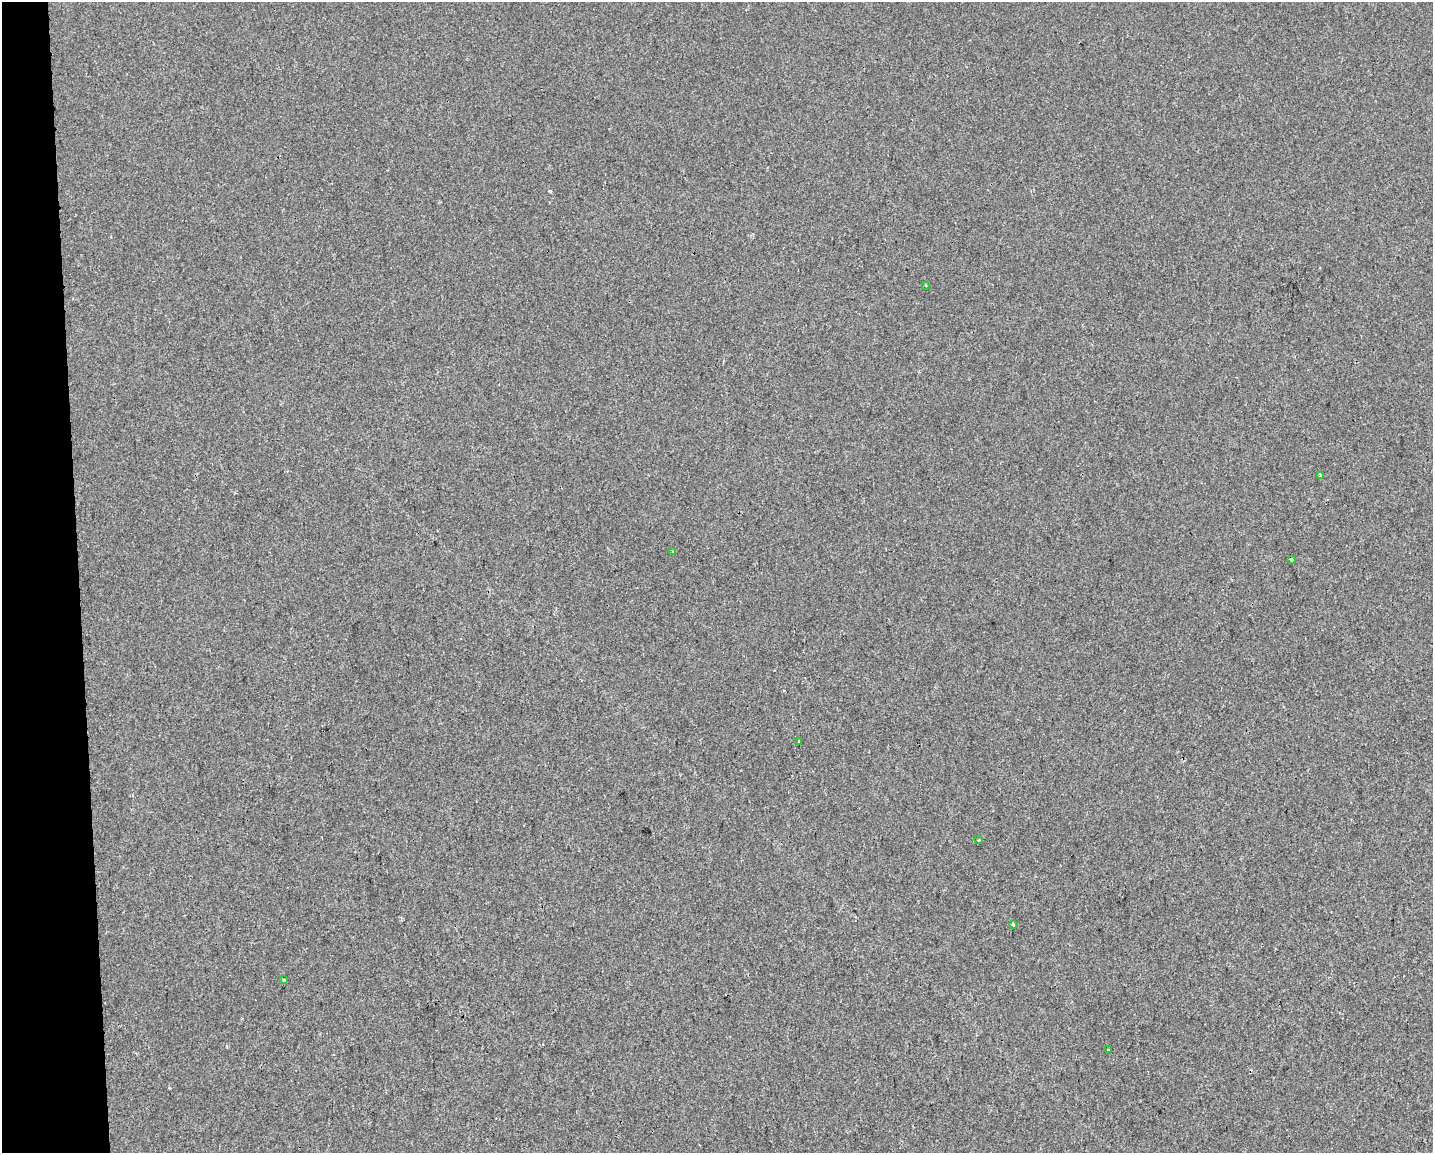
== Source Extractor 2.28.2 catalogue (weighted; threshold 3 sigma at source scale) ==
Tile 4 of 3 x 4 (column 1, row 2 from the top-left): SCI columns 10-1440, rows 2301-3451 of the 4355 x 4601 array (HDU 1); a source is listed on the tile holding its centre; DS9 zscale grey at full resolution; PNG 1435 x 1155 px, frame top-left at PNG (2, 2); each listed source drawn as its Kron ellipse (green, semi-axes under 4 px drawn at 4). Shown black and unused: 5% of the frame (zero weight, under 2 of 3 exposures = <1% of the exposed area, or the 3 px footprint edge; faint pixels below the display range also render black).
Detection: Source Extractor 2.28.2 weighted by HDU 2 'WHT'; one run over the whole footprint, this tile lists its part. Background 3.87e-04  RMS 0.0042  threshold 0.0191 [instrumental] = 3 sigma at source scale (4.5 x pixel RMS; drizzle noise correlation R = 1.50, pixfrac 1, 0.0396/0.0396 arcsec/px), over >= 5 px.
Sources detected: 12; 3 cosmic-ray / hot-pixel residue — neither listed nor drawn; the other 9 listed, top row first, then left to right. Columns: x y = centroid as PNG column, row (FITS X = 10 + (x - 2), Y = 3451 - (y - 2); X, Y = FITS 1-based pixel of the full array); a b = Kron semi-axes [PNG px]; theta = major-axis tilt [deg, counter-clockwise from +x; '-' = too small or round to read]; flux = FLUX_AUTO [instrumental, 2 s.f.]
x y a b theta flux
926 286 4 2 - 0.33
1320 475 3 3 - 1.3
672 551 3 2 - 0.41
1291 560 3 3 - 1.1
799 741 3 3 - 0.79
979 840 3 3 - 0.68
1013 925 3 3 - 0.91
284 980 4 2 - 0.4
1108 1050 3 3 - 2.1